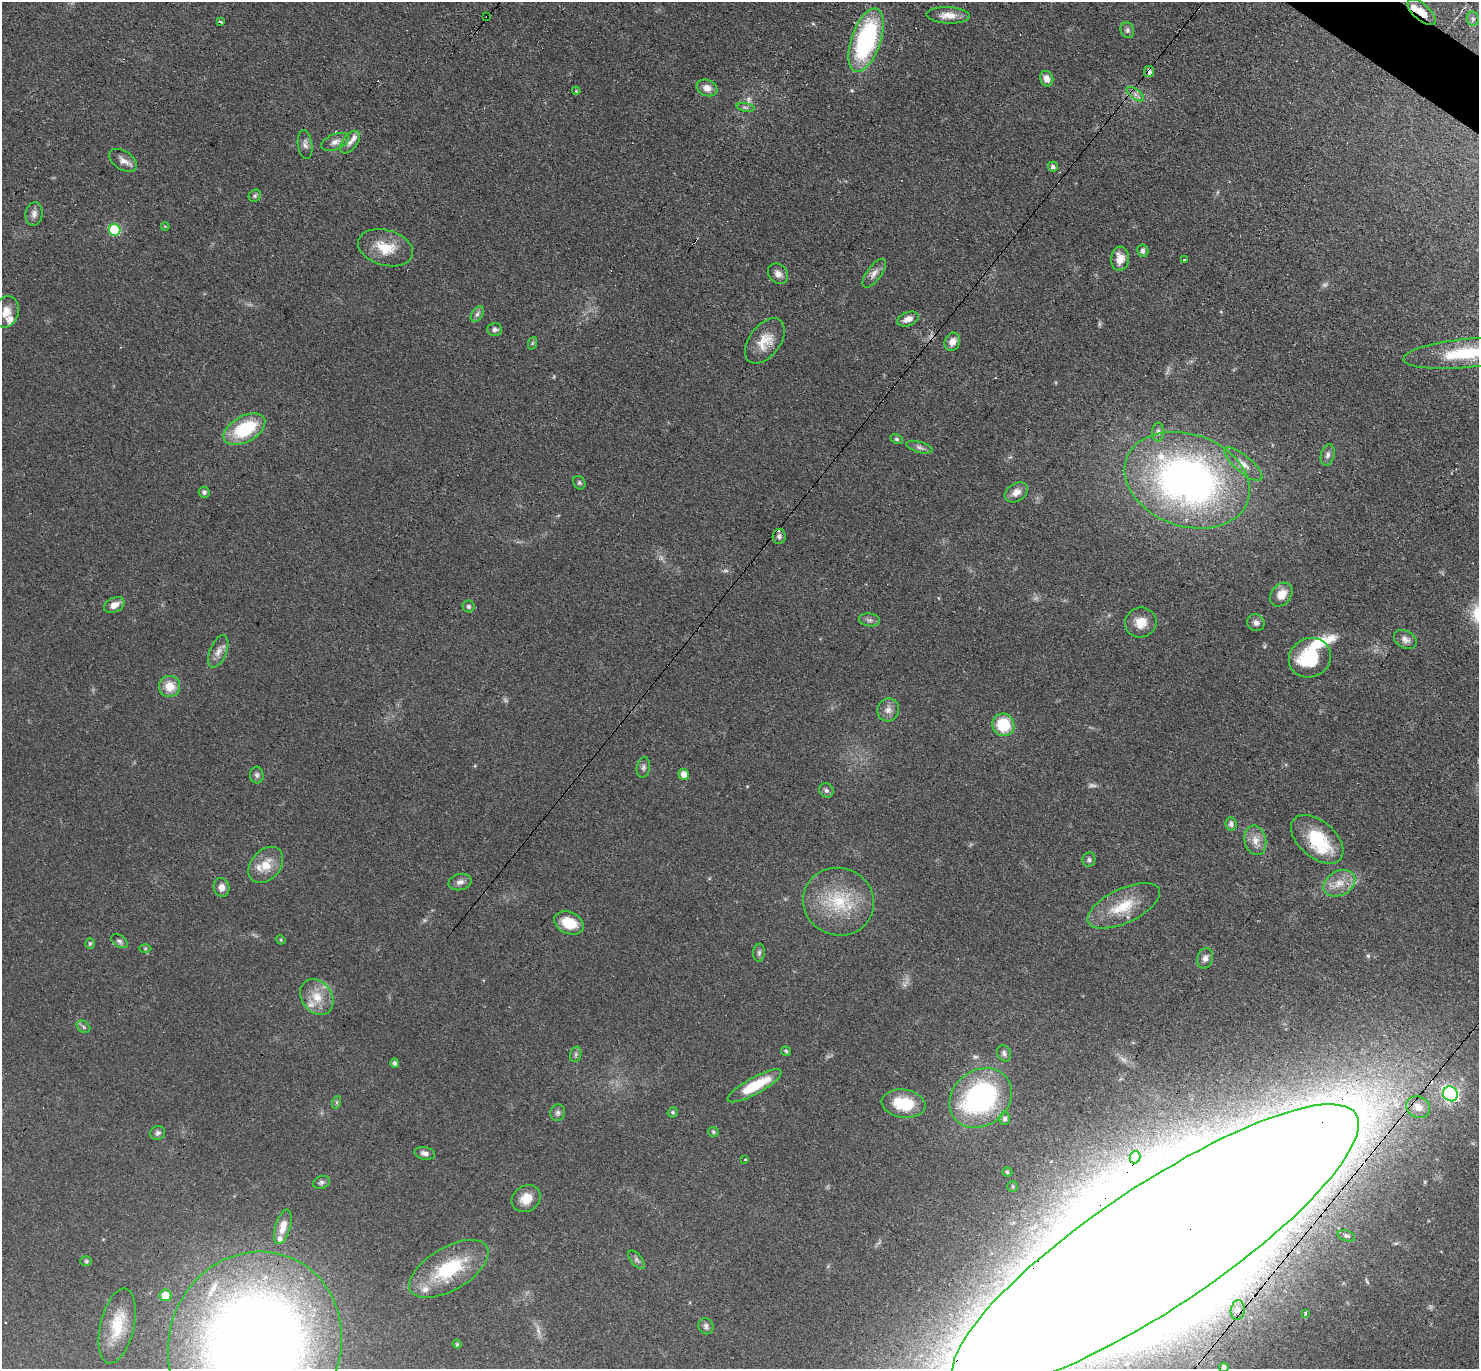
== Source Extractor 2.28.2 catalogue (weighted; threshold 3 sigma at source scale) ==
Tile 10 of 4 x 4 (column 2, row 3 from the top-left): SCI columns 1608-3084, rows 1665-3031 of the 6088 x 6079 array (HDU 1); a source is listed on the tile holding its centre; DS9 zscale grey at full resolution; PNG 1481 x 1371 px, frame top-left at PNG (2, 2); each listed source drawn as its Kron ellipse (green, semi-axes under 4 px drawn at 4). Shown black and unused: <1% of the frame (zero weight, under 3 of 4 exposures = <1% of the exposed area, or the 3 px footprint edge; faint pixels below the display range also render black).
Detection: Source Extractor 2.28.2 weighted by HDU 2 'WHT'; one run over the whole footprint, this tile lists its part. Background 0.0606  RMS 0.0057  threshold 0.0255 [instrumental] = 3 sigma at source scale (4.5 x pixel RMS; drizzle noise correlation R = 1.50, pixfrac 1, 0.05/0.05 arcsec/px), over >= 5 px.
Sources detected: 136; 6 too faint to see at this stretch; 2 cosmic-ray / hot-pixel residue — neither listed nor drawn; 10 inside a brighter listed object's ellipse — not listed separately; the other 118 listed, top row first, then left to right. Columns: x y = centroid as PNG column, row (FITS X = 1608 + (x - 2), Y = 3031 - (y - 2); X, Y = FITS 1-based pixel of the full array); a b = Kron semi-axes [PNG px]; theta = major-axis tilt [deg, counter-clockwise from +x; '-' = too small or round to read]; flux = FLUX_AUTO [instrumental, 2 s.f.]
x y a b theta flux
1422 12 17 8 -41 6.3
948 15 21 8 -2 6
487 17 2 2 - 0.42
1473 19 7 6 - 1.4
221 22 4 2 - 1.4
1127 30 8 6 -68 1.6
866 40 33 14 71 84
1149 72 5 5 - 2.9
1047 79 8 6 -67 4.1
707 88 10 8 -22 4.5
576 91 4 3 - 0.58
1135 94 10 5 -36 2.1
746 107 9 4 -9 1.2
335 142 15 7 22 3.9
350 142 13 7 53 3.1
305 144 14 7 -82 2.6
123 160 15 9 -34 4
1053 167 5 5 - 1.6
255 196 6 5 - 1.1
34 214 12 8 81 2.9
165 226 4 3 - 0.41
115 230 6 5 - 41
386 248 28 17 -16 14
1143 251 6 5 - 2
1120 259 12 9 85 7.3
1184 260 3 3 - 1
874 273 17 7 53 3.6
778 274 11 9 -47 3.2
6 312 16 12 72 6.2
477 314 8 5 59 1.8
908 319 11 6 21 4.2
495 329 7 6 - 1.6
765 341 26 15 52 11
952 342 9 7 68 4.4
533 343 6 4 69 0.88
1466 353 63 14 5 34
244 429 23 13 29 33
1158 432 9 6 89 1.9
897 439 6 4 -26 0.91
919 447 13 5 -16 2.1
1328 455 11 6 76 2.2
1243 464 24 8 -41 6.1
1187 480 64 46 -19 270
579 483 7 6 - 1.2
204 492 6 5 - 1.6
1016 492 12 9 31 4.3
779 536 7 6 - 1.4
1281 595 13 9 52 7
114 605 11 7 28 4.8
469 606 6 6 - 1.6
870 620 11 6 -8 1.9
1141 622 16 15 - 8.3
1256 623 9 8 - 2.1
1405 639 12 8 -30 3.2
218 651 17 8 67 4.2
1310 658 21 19 27 32
170 686 10 10 - 9.4
888 710 11 10 - 3.8
1003 725 11 11 - 22
643 767 10 6 79 1.8
684 774 6 5 - 4.6
257 775 8 6 -85 1.9
826 790 8 6 -43 1.6
1231 824 7 5 -82 1.7
1317 839 31 18 -41 27
1255 840 15 10 -77 5.5
1089 860 7 6 - 1.4
266 865 20 14 49 10
460 882 12 8 13 2.9
1339 883 17 12 28 8.1
221 887 9 7 -73 3.5
839 902 36 33 -23 35
1124 906 39 17 25 20
569 923 15 10 -24 14
281 940 5 4 - 0.58
119 941 9 6 -35 1.6
90 943 5 4 - 1.1
145 948 6 4 0 0.77
759 953 9 6 88 1.4
1205 958 10 8 75 2.8
317 997 19 15 -53 11
84 1027 7 5 -37 1.1
786 1051 5 4 - 1.1
1004 1053 8 7 - 1.7
576 1054 8 5 73 1.4
395 1063 5 4 - 1.6
755 1086 30 8 29 22
1450 1094 8 7 - 140
981 1098 33 27 38 110
337 1102 6 4 72 0.8
904 1104 22 14 -9 19
1418 1107 12 10 -29 6.7
673 1112 5 5 - 0.99
558 1113 8 7 - 1.7
1005 1119 6 5 - 1.7
713 1132 5 5 - 0.99
158 1133 7 7 - 1.7
425 1153 11 6 -12 2.4
1135 1157 6 5 - 1.4
745 1159 3 2 - 1.4
1007 1172 5 4 - 0.93
321 1182 8 6 20 1.5
1013 1187 5 5 - 0.99
526 1199 15 12 33 8.1
283 1227 17 7 74 5.7
1346 1236 9 5 -17 1.3
1156 1247 241 61 34 19000
636 1260 11 5 -50 1.7
86 1261 6 5 - 0.87
449 1269 44 21 30 39
165 1295 6 6 - 8.8
1238 1310 10 7 83 3.1
1305 1313 4 3 - 0.81
117 1326 38 17 77 20
706 1326 8 7 - 2.1
255 1344 94 86 68 810
457 1344 4 4 - 0.62
1224 1367 5 4 - 2.1
Overlapping masked pixels (flux is a lower limit): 7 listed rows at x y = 1422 12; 487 17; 1149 72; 114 605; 1317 839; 1156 1247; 255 1344
Isophote crosses this tile's border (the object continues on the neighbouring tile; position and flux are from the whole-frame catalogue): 4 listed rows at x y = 1466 353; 1156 1247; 255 1344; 1224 1367